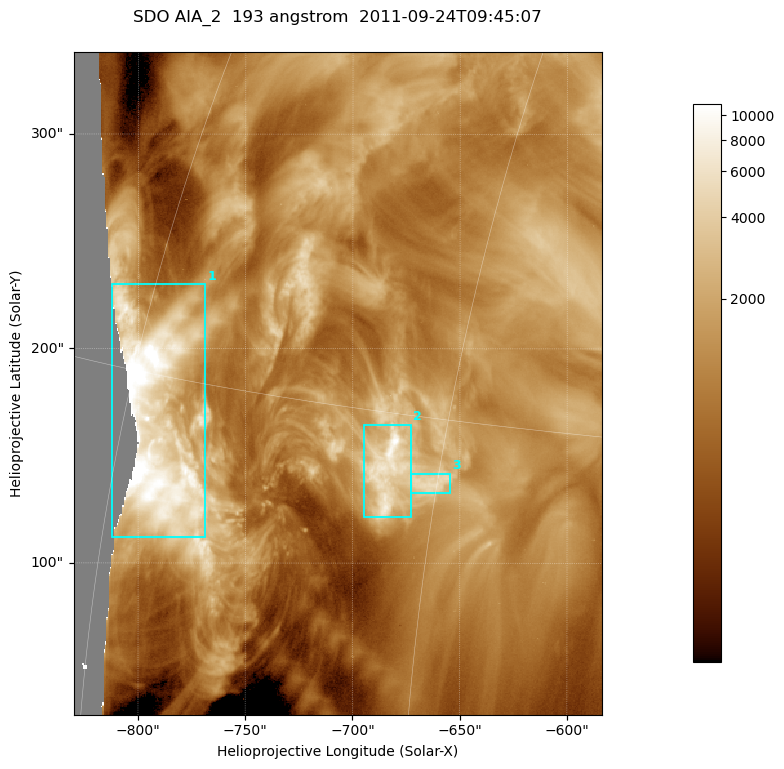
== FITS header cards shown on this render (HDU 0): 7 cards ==
TELESCOP= 'SDO     '           /
INSTRUME= 'AIA_2   '           /
WAVELNTH=                  193 /
WAVEUNIT= 'angstrom'           /
DATE-OBS= '2011-09-24T09:45:07.84' /
CTYPE1  = 'HPLN-TAN'           /
CTYPE2  = 'HPLT-TAN'           /

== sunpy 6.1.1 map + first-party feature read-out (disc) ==
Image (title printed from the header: SDO AIA_2  193 angstrom  2011-09-24T09:45:07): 410 x 514 px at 0.601 arcsec/px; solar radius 956 arcsec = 1592 px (partial field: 2.5% of the solar disc is inside the frame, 93% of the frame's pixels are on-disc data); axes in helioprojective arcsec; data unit not stated in the header (colour bar unlabelled)
Pointing: header CRPIX1/2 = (2043.81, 2047.21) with CRVAL1/2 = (0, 0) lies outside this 410 x 514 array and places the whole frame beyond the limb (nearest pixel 1.41 R_sun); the SolarSoft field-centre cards XCEN/YCEN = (-706.9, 183.8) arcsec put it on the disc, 1321 arcsec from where CRPIX/CRVAL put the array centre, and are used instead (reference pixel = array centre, CRVAL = XCEN/YCEN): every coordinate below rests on XCEN/YCEN
Orientation: roll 0.0564 deg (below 1 deg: not rotated)
Missing data: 7.3% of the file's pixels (7.3% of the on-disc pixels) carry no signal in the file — constant fill value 16383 (padding / dropout), whole columns, Tx -830..-814 arcsec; drawn neutral grey and excluded from every search
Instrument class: DISC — disc imager (sunpy class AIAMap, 193 A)
Bright regions (active regions / flare kernels): reference = the on-disc median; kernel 3 px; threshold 5 sigma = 3060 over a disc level ~1109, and >= 1.15x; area >= 210 px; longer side >= 5 px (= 3 arcsec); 3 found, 3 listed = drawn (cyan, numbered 1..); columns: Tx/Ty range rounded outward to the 2 arcsec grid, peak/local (2 s.f.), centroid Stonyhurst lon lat
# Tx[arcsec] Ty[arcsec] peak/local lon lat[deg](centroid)
1 -812..-768 112..230 15 -58 +14
2 -696..-672 120..166 9.6 -47 +13
3 -674..-654 132..142 4.7 -45 +13